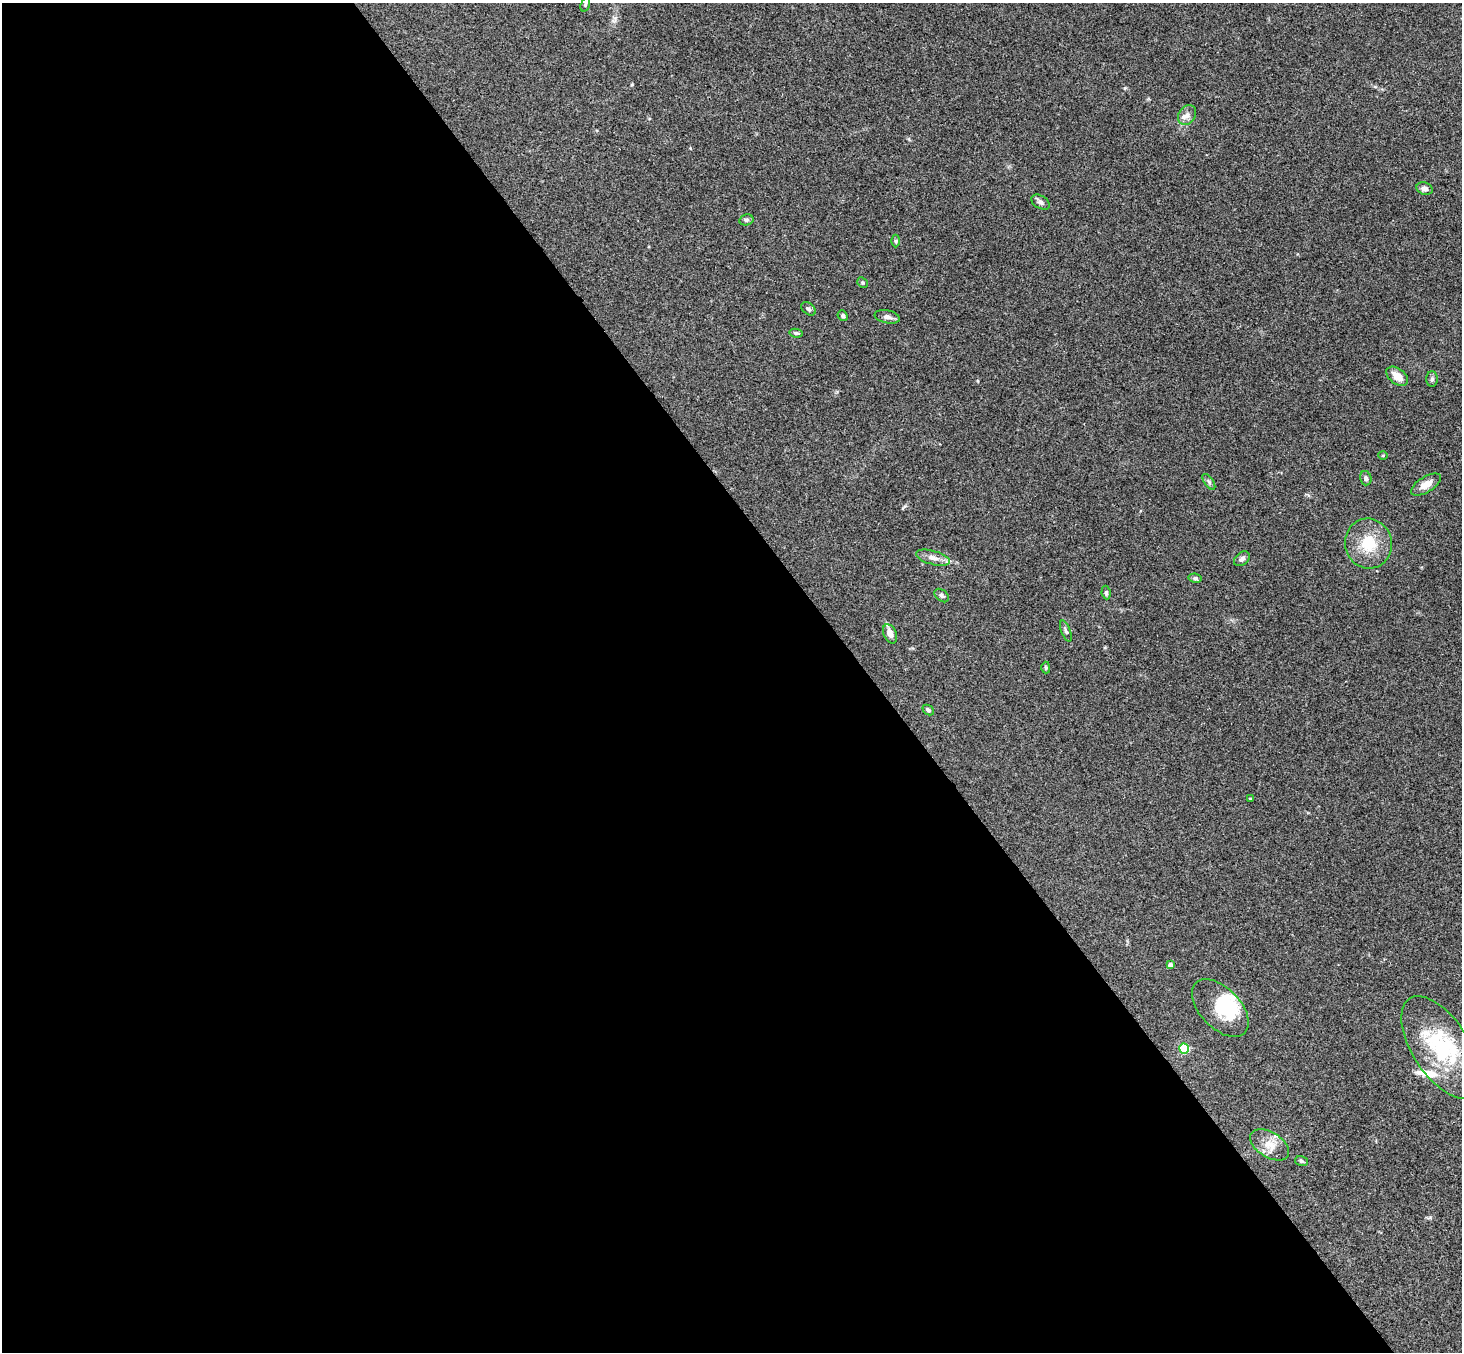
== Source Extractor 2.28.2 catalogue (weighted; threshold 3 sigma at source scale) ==
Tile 9 of 4 x 4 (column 1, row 3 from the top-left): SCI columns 54-1513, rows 1681-3030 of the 5945 x 5925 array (HDU 1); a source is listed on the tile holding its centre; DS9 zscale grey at full resolution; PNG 1464 x 1354 px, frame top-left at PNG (2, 3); each listed source drawn as its Kron ellipse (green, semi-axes under 4 px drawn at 4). Shown black and unused: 60% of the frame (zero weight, under 3 of 4 exposures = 6% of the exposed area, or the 3 px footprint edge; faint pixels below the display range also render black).
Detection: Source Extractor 2.28.2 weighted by HDU 2 'WHT'; one run over the whole footprint, this tile lists its part. Background 0.22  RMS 0.0085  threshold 0.0381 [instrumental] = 3 sigma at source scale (4.5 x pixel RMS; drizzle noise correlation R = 1.50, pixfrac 1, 0.05/0.05 arcsec/px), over >= 5 px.
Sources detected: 37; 2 inside a brighter object's white glare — neither listed nor drawn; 1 inside a brighter listed object's ellipse — not listed separately; the other 34 listed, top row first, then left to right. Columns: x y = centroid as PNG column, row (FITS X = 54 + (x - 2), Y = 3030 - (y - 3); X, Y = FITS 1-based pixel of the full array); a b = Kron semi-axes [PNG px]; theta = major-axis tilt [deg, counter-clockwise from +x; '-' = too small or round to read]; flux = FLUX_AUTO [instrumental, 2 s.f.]
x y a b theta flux
585 4 7 4 71 1.4
1187 115 11 8 58 4.5
1424 189 8 6 -18 3.4
1040 202 10 6 -32 2.7
746 220 7 5 13 1.8
896 241 6 4 -90 1
862 283 6 4 -43 1.2
808 309 8 5 -39 2.2
843 316 5 4 - 1.6
887 317 13 6 -11 3.6
796 333 6 4 -10 1.4
1397 376 12 7 -37 8.4
1432 379 8 5 90 1.9
1383 455 5 3 - 0.86
1366 478 7 5 -75 2.4
1209 482 9 4 -55 1.8
1426 484 17 7 31 6.9
1368 544 25 23 -78 26
933 558 17 7 -15 5.7
1242 559 9 6 38 2.7
1195 578 6 4 -10 1.6
1106 593 7 4 -83 1.5
942 595 8 5 -40 2.1
1066 631 11 4 -69 1.9
890 634 10 6 -66 5
1046 668 6 4 -88 1.1
928 710 6 4 -43 1.8
1250 799 3 2 - 0.92
1170 965 4 4 - 3.9
1220 1008 35 20 -46 34
1441 1047 58 28 -57 75
1184 1049 5 5 - 51
1270 1145 21 12 -32 11
1301 1161 6 5 - 1.5